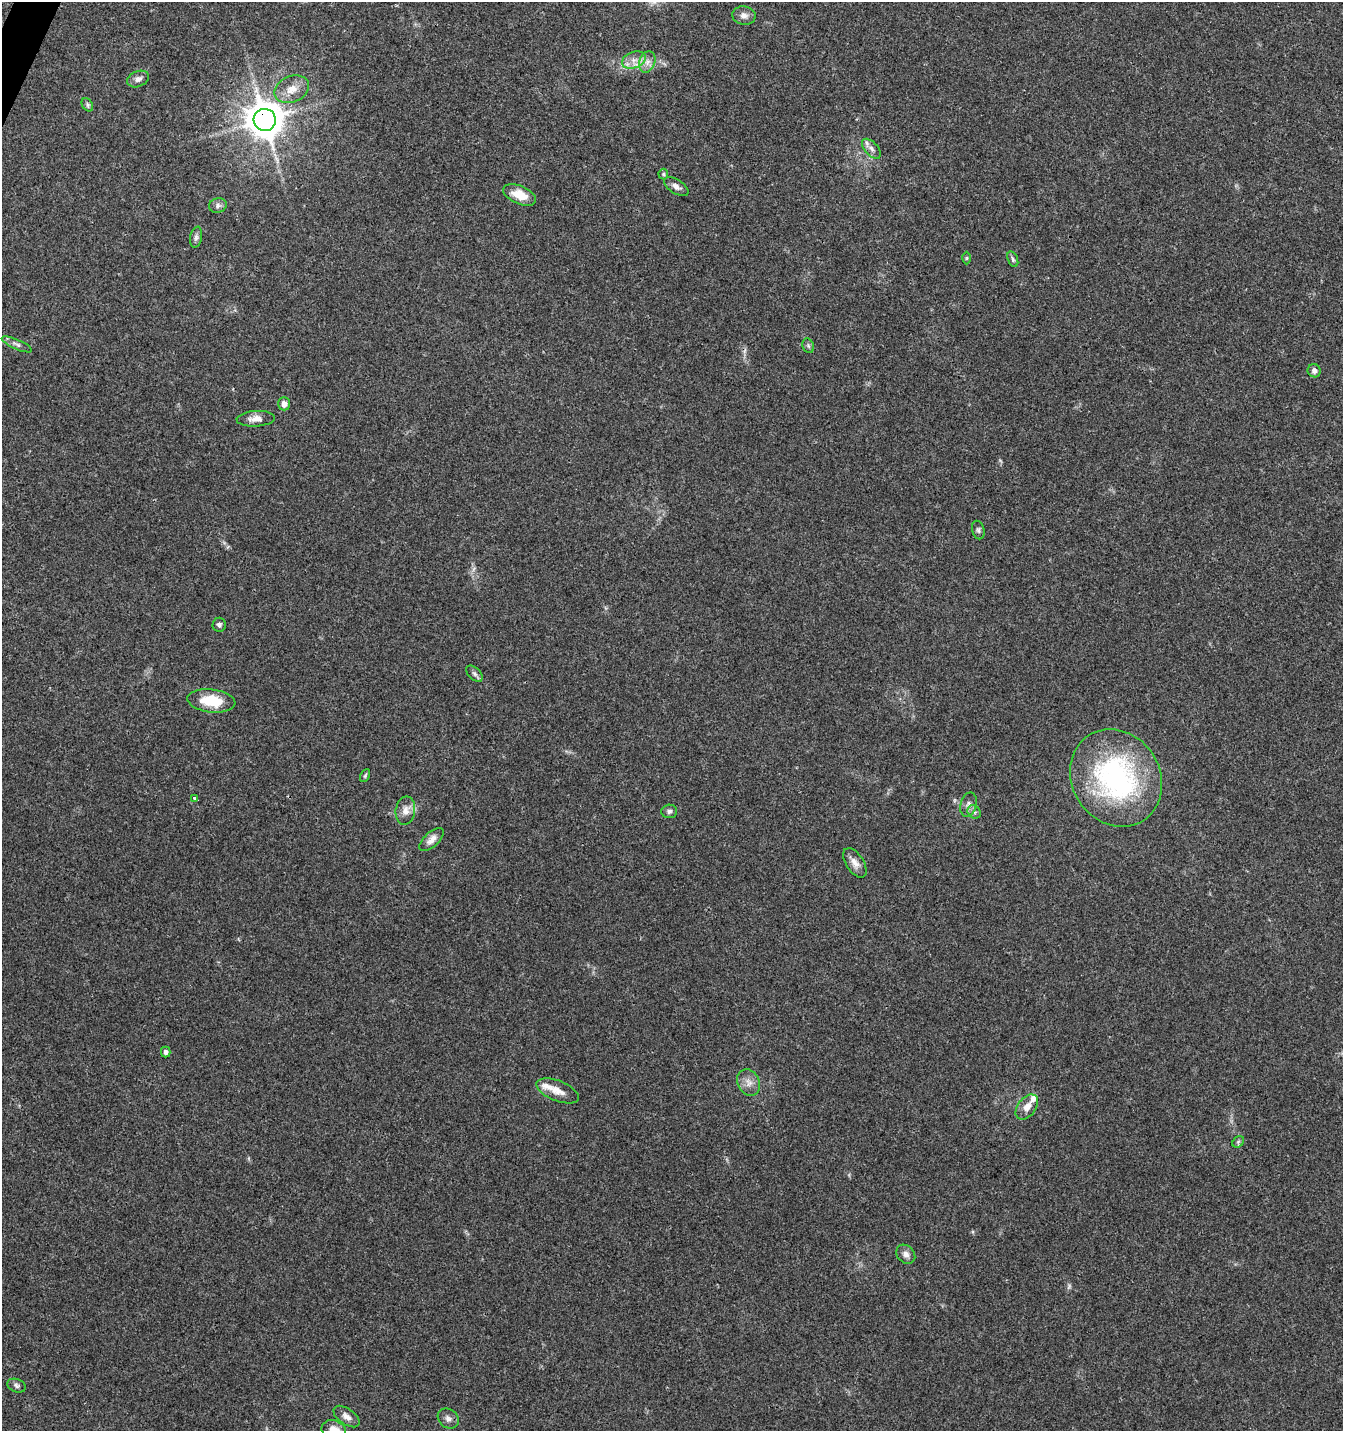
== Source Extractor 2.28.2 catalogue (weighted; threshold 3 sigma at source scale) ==
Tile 11 of 4 x 4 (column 3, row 3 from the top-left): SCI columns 2882-4222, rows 1440-2868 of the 5831 x 5727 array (HDU 1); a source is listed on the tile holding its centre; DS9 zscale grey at full resolution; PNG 1345 x 1433 px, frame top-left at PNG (2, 2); each listed source drawn as its Kron ellipse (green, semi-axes under 4 px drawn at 4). Shown black and unused: <1% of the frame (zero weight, under 3 of 4 exposures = <1% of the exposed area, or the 3 px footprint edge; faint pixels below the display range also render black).
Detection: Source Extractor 2.28.2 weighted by HDU 2 'WHT'; one run over the whole footprint, this tile lists its part. Background 0.0438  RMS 0.0034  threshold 0.0155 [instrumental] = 3 sigma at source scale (4.5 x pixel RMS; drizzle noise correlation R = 1.50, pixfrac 1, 0.0396/0.0396 arcsec/px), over >= 5 px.
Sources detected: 49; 1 too faint to see at this stretch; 1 cosmic-ray / hot-pixel residue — neither listed nor drawn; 4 inside a brighter listed object's ellipse — not listed separately; the other 43 listed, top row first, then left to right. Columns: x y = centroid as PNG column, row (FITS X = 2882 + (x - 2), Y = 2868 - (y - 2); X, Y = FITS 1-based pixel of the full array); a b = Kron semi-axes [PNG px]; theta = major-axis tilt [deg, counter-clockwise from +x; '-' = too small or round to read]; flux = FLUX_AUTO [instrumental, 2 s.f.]
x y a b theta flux
744 16 12 9 -8 2
634 60 12 8 21 2.8
647 62 11 7 70 2.1
138 79 11 7 23 1.7
292 89 18 13 24 5
87 105 7 5 -58 0.72
265 120 11 11 - 760
871 149 12 6 -47 1.6
663 174 5 5 - 0.46
676 187 14 7 -32 1.8
519 195 17 9 -23 5.9
218 205 9 7 12 1.3
196 237 11 6 79 1
967 258 6 4 88 0.44
1013 259 8 5 -70 0.79
17 344 16 5 -24 1.4
808 346 7 5 -69 0.65
1314 371 7 6 - 1.4
284 404 7 5 -90 1.7
256 419 19 8 3 2.8
978 530 9 6 -75 0.84
219 625 7 6 - 0.88
474 674 10 6 -45 0.95
211 701 24 11 -6 10
365 776 7 4 63 0.54
1116 778 51 44 -57 69
195 798 4 3 - 1.3
968 804 12 8 74 1.7
405 811 14 10 82 2.8
669 811 8 6 5 0.95
974 812 7 6 - 1
432 840 15 7 43 2.3
855 863 16 9 -57 2.6
166 1052 5 5 - 1
749 1082 14 11 -63 2.8
558 1091 22 10 -22 4
1027 1107 14 9 52 3.1
1238 1142 6 5 - 0.65
906 1254 10 8 -47 1.8
16 1386 9 6 -21 0.98
347 1417 15 8 -34 2.1
448 1418 11 9 -39 1.6
334 1430 12 9 -21 4.8
Overlapping masked pixels (flux is a lower limit): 1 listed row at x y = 265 120
Isophote crosses this tile's border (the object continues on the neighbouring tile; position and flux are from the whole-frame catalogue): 1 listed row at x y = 334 1430